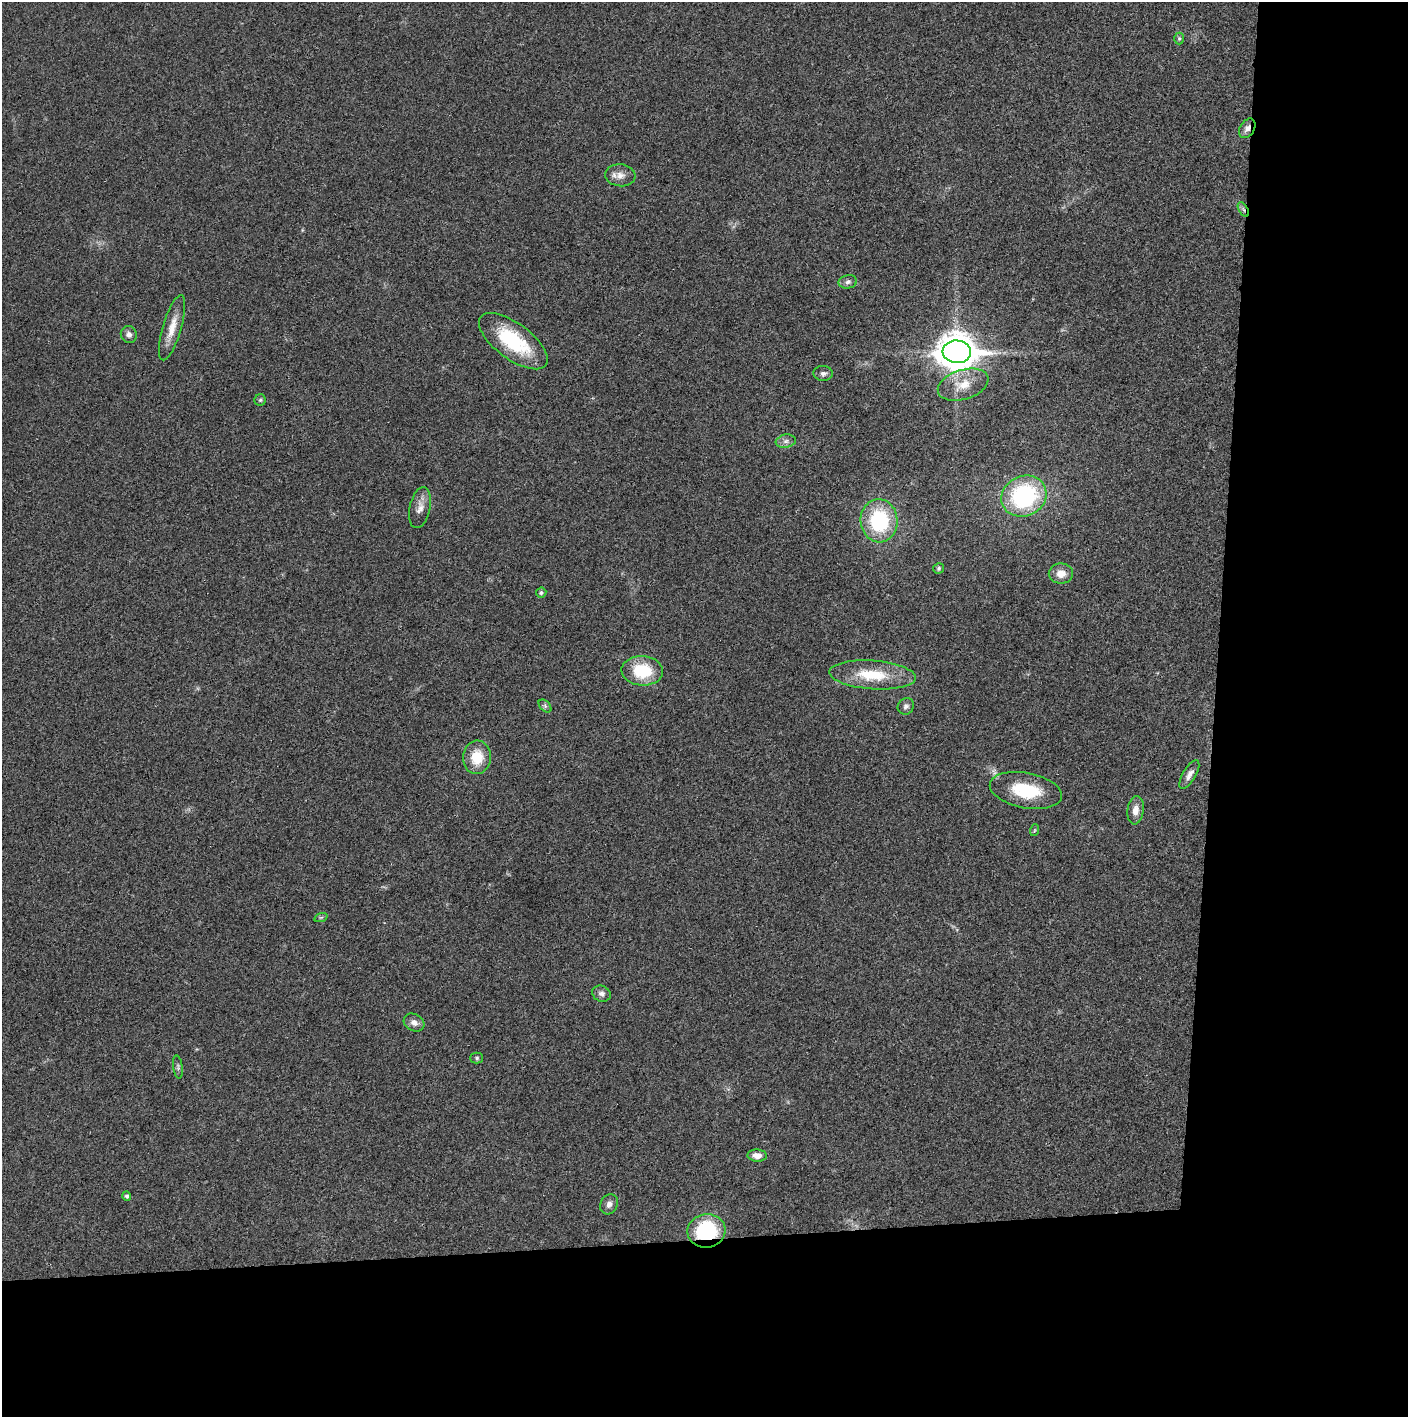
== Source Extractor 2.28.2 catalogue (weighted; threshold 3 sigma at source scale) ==
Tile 9 of 3 x 3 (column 3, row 3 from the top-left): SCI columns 2816-4221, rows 3-1417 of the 4222 x 4247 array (HDU 1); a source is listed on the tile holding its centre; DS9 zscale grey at full resolution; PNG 1410 x 1419 px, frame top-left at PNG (2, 2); each listed source drawn as its Kron ellipse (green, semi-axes under 4 px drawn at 4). Shown black and unused: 24% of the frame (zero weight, under 3 of 4 exposures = <1% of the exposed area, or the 3 px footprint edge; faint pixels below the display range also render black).
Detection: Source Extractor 2.28.2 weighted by HDU 2 'WHT'; one run over the whole footprint, this tile lists its part. Background 0.0191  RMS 0.0041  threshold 0.0184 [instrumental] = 3 sigma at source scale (4.5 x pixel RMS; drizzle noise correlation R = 1.50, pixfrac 1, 0.05/0.05 arcsec/px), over >= 5 px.
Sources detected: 37; all 37 listed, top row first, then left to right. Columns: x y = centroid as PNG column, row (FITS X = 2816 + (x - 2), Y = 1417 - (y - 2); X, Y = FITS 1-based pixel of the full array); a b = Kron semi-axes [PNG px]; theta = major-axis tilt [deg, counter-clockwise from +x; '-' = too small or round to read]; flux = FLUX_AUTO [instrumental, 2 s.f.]
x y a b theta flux
1179 38 6 5 - 0.68
1247 128 10 7 58 2.3
620 175 15 11 -5 3.4
1243 209 8 4 -59 1.1
848 282 9 6 12 1.5
172 328 34 9 74 6.4
129 334 9 8 - 1.8
513 341 40 18 -36 27
957 352 14 11 -5 920
823 373 9 7 -2 1.5
963 385 26 14 17 8.6
260 400 5 5 - 0.65
786 441 10 6 10 1.6
1024 496 23 20 26 49
420 508 21 10 78 3.6
879 521 21 18 -86 31
939 568 6 5 - 0.69
1061 574 12 10 1 4.1
541 593 5 5 - 0.9
642 671 21 14 -3 17
872 675 43 14 -4 17
545 706 8 5 -46 0.83
906 706 8 8 - 1.5
477 757 17 14 86 9.8
1189 775 16 6 59 2.4
1026 790 36 17 -11 20
1136 810 14 8 82 3.3
1035 830 6 3 70 0.49
321 917 7 4 19 0.61
601 994 9 8 - 1.7
414 1022 11 8 -27 2.4
477 1058 6 5 - 0.75
178 1067 11 4 -82 1
757 1155 10 6 -2 2.9
127 1196 4 4 - 0.95
609 1204 10 8 62 1.9
706 1231 19 16 9 29
Overlapping masked pixels (flux is a lower limit): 3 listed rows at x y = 1247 128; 1243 209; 706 1231